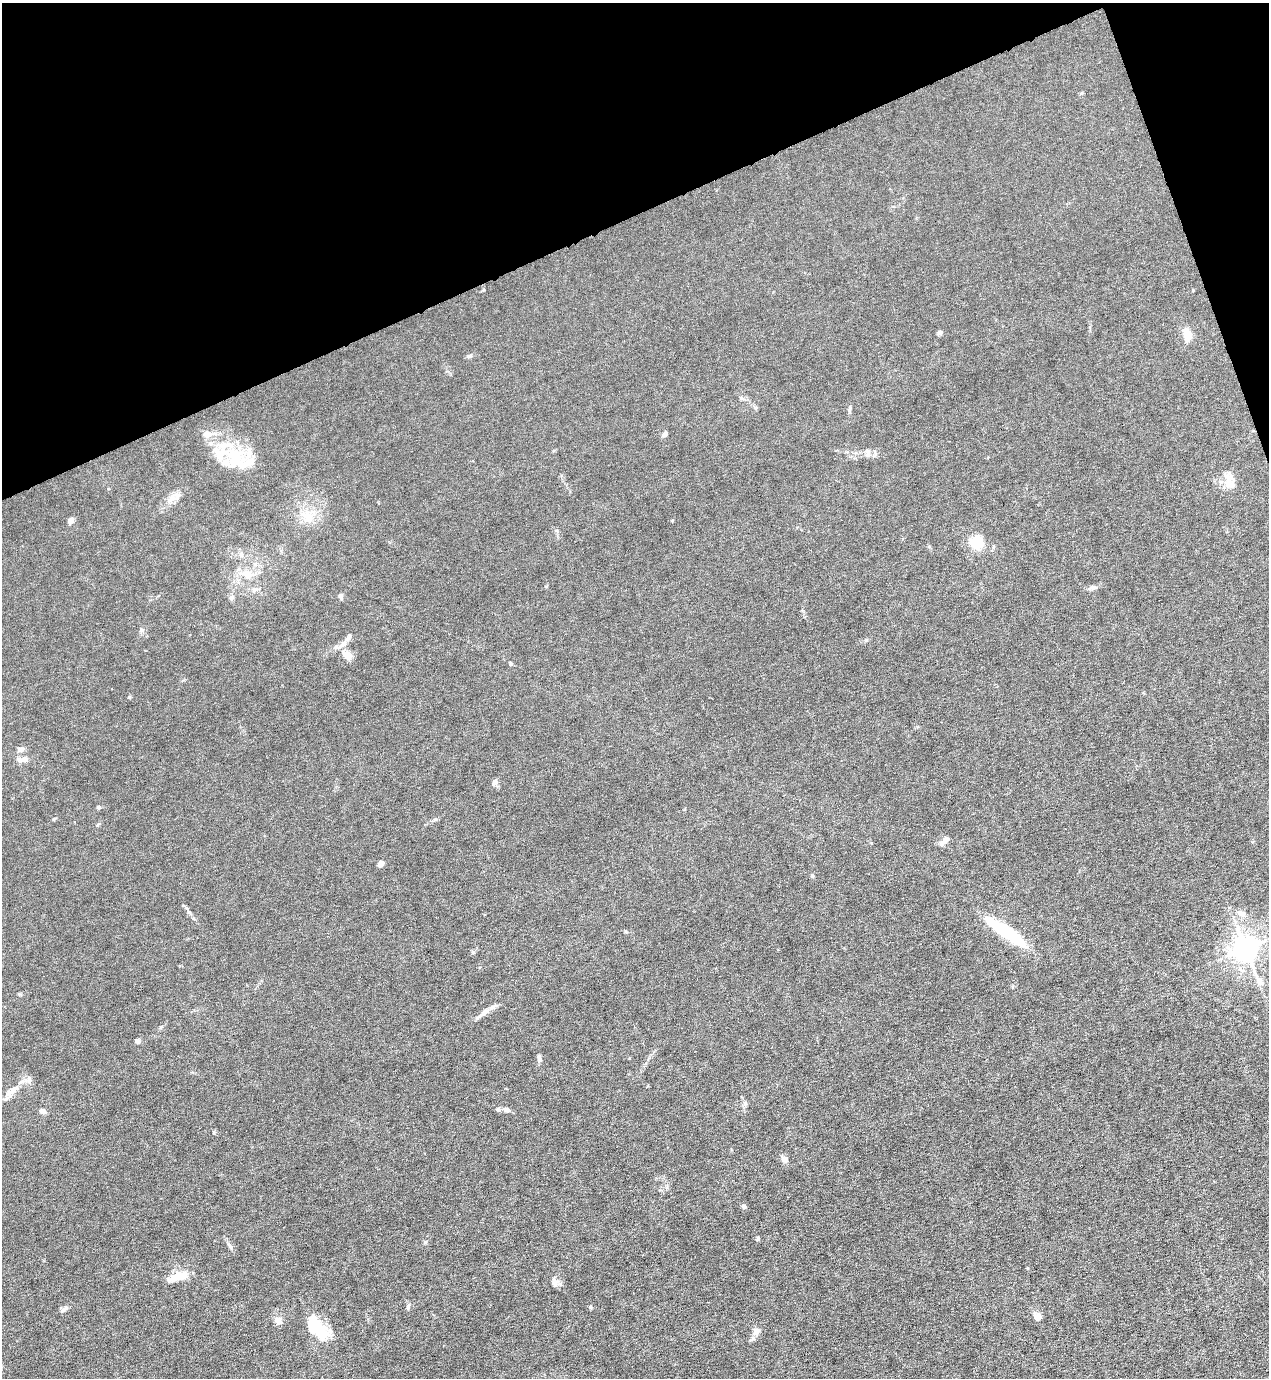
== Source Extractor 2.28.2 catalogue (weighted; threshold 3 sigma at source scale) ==
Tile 3 of 4 x 4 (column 3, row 1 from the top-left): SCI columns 2811-4077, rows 4131-5506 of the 5490 x 5506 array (HDU 1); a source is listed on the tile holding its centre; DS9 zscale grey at full resolution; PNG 1271 x 1380 px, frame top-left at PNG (2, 3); no overlay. Shown black and unused: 18% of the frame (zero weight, under 6 of 12 exposures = <1% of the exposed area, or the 3 px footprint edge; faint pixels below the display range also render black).
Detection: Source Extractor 2.28.2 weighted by HDU 2 'WHT'; one run over the whole footprint, this tile lists its part. Background 0.017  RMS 0.0031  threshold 0.0129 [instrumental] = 3 sigma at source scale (4.09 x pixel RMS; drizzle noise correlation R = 1.36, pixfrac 0.8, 0.05/0.05 arcsec/px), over >= 5 px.
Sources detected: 68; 2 inside a brighter object's white glare — not listed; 7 inside a brighter listed object's ellipse — not listed separately; the other 59 listed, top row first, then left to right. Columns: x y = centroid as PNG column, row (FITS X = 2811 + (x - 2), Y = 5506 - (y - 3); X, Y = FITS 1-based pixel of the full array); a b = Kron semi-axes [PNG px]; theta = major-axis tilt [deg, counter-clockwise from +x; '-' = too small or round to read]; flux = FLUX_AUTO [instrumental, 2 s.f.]
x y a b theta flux
940 332 7 5 88 0.58
1187 334 14 8 -73 4.3
470 356 7 5 17 0.61
849 409 7 5 83 0.53
207 434 12 12 - 2.3
665 434 7 5 57 0.75
867 452 12 5 -79 0.94
235 460 34 30 -80 14
1228 483 19 15 -7 4
170 499 12 7 59 1.8
307 517 23 15 -53 6
71 520 6 5 - 1.5
976 543 11 9 -66 11
247 574 14 10 -27 3.4
1093 587 15 4 9 0.92
255 589 10 6 17 1.1
341 596 8 5 -78 0.68
231 598 6 6 - 0.71
141 630 7 6 - 0.62
344 644 10 6 41 1.3
347 655 13 9 -36 2.7
510 664 5 3 - 0.29
129 697 4 4 - 0.3
21 749 9 6 15 0.91
24 759 8 7 - 1.3
495 782 7 6 - 1.1
98 807 5 5 - 0.52
54 819 5 3 - 0.31
435 819 6 5 - 0.46
945 841 15 6 45 1.3
380 864 6 5 - 1.4
812 876 5 4 - 0.52
1241 913 14 7 -11 1.8
1006 932 49 10 -35 19
1245 949 10 8 -67 310
473 952 5 5 - 0.38
485 1012 13 6 38 1.3
161 1027 7 4 45 0.44
137 1041 6 6 - 0.65
539 1058 9 5 -76 0.86
29 1079 10 7 89 1.2
12 1091 22 8 47 2.9
498 1109 6 5 - 0.54
506 1110 9 6 -21 1.2
43 1111 8 6 -15 1
785 1159 8 7 - 1.5
744 1206 6 5 - 0.66
758 1238 6 4 47 0.35
425 1242 5 5 - 0.41
230 1247 8 5 -62 0.72
179 1276 23 11 13 4.6
555 1283 11 8 -85 1.3
408 1306 7 5 64 0.53
590 1307 5 3 - 0.32
64 1309 13 4 45 0.78
1037 1317 10 8 -20 1.7
278 1320 11 9 -47 1.6
756 1332 11 7 51 1.4
321 1337 35 24 -88 7.4
Unlisted compact peaks at least as high as the median listed source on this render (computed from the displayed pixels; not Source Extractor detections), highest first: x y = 214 1133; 19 994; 672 520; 866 640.